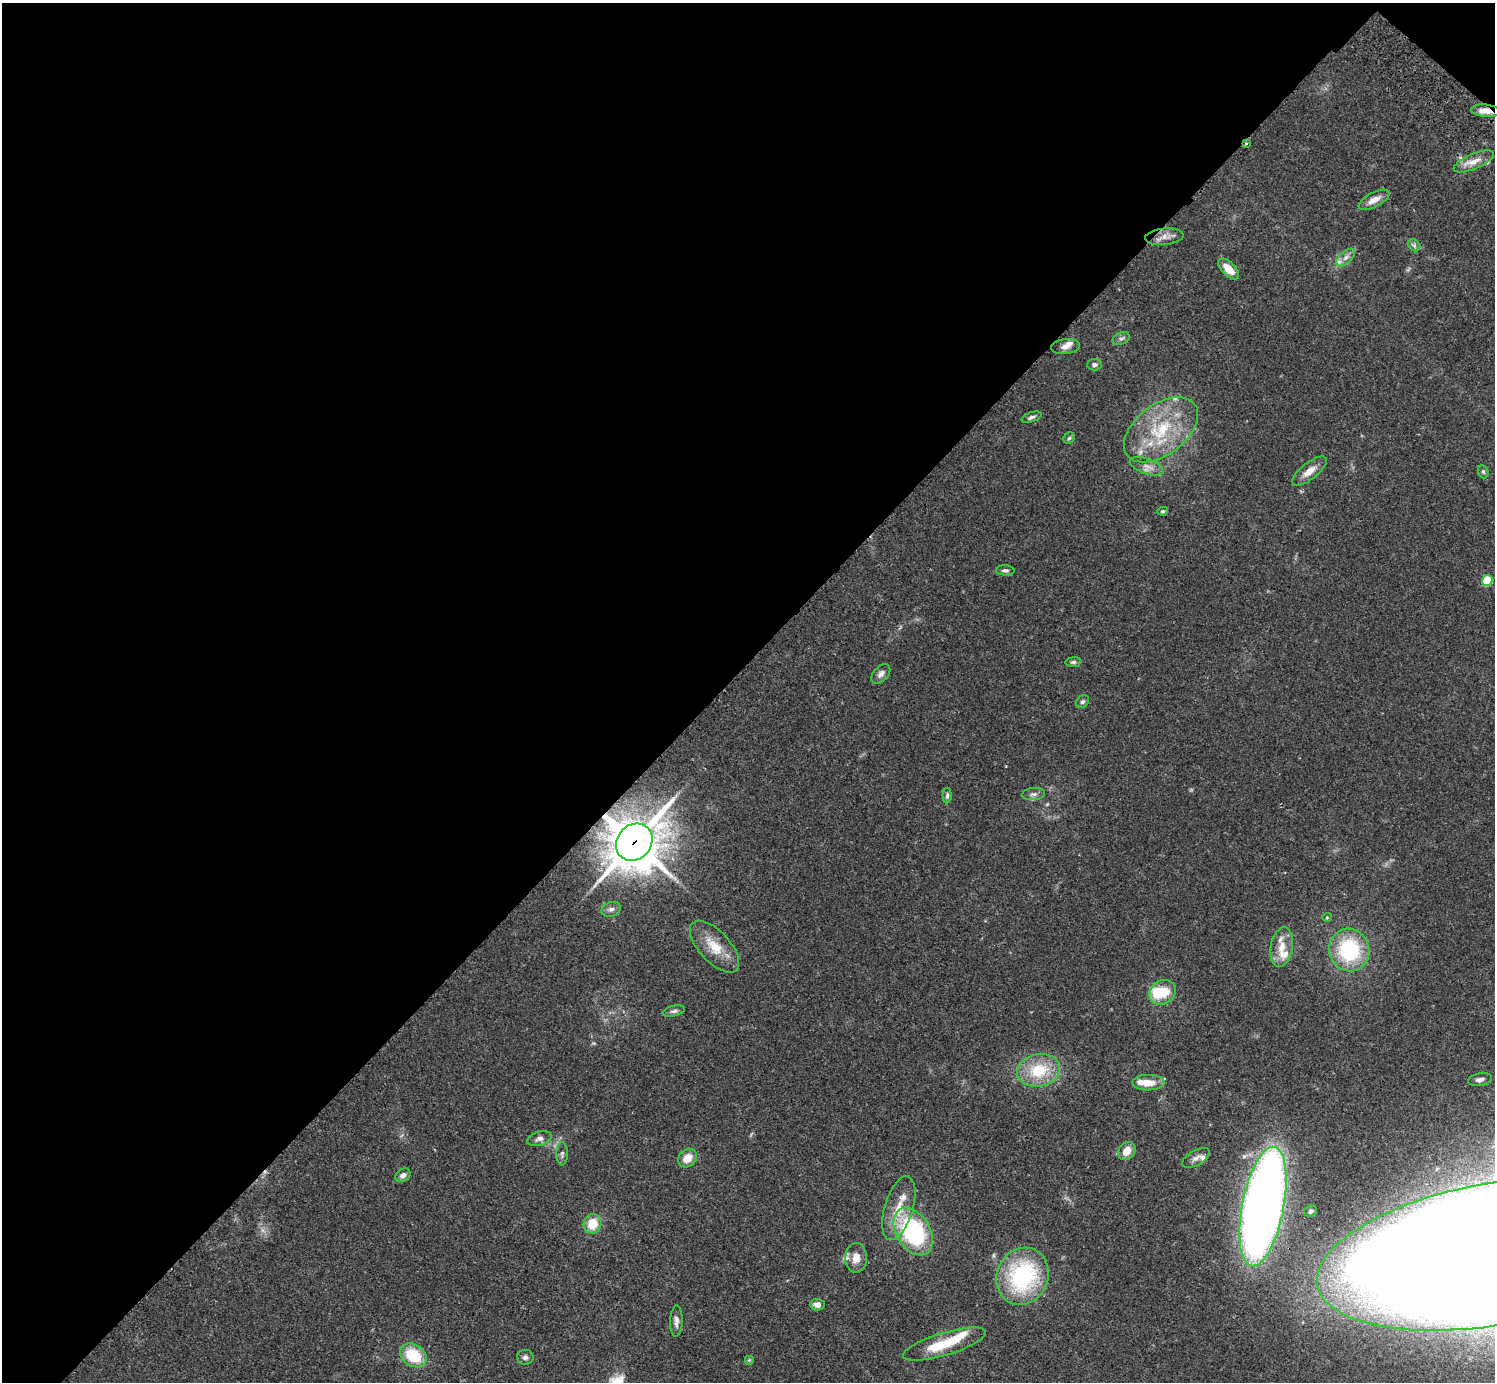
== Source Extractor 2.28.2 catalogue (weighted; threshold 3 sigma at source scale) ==
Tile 2 of 4 x 4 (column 2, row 1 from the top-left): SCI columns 1539-3031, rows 4485-5864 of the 6059 x 6069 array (HDU 1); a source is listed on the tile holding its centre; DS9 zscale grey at full resolution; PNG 1497 x 1384 px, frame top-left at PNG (2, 3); each listed source drawn as its Kron ellipse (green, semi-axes under 4 px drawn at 4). Shown black and unused: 48% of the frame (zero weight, under 2 of 3 exposures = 3% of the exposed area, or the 3 px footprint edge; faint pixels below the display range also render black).
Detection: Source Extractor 2.28.2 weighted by HDU 2 'WHT'; one run over the whole footprint, this tile lists its part. Background 0.109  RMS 0.0064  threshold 0.0288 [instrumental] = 3 sigma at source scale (4.5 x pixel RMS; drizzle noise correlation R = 1.50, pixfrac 1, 0.05/0.05 arcsec/px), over >= 5 px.
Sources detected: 66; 1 inside a brighter object's white glare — neither listed nor drawn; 9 inside a brighter listed object's ellipse — not listed separately; the other 56 listed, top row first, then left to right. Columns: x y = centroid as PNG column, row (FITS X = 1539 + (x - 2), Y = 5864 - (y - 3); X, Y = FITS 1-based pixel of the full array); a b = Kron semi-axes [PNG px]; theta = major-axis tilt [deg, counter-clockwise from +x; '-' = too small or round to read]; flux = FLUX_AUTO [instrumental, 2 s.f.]
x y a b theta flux
1486 111 15 6 -5 7.4
1246 143 3 3 - 1.3
1474 161 21 7 23 6.9
1374 200 17 7 27 5.6
1164 237 19 8 5 4.9
1414 245 7 5 -44 1.4
1346 258 11 6 42 3.5
1229 269 13 6 -44 8.5
1121 339 9 6 23 1.8
1066 346 14 7 7 3.8
1094 365 7 6 - 2.1
1031 417 10 5 20 1.8
1161 430 42 25 37 44
1069 438 6 5 - 1
1146 466 17 7 -19 4.6
1309 471 21 8 38 7.1
1483 472 7 5 -69 1.2
1163 511 5 4 - 0.87
1005 570 9 5 -2 1.6
1487 580 5 5 - 29
1073 662 8 5 7 1.3
881 674 11 7 48 2.7
1082 702 7 5 43 1.5
1033 794 12 6 5 2.5
947 795 8 4 89 1.3
634 842 20 17 49 2300
611 909 10 7 19 2.3
1327 917 4 4 - 0.7
714 947 32 15 -47 15
1282 947 20 11 79 10
1349 950 21 20 - 55
1163 992 14 11 32 15
674 1011 11 5 13 1.8
1038 1070 22 16 11 25
1480 1080 12 6 11 2.8
1148 1083 16 8 0 9.2
539 1139 12 7 15 2.8
1127 1151 10 8 52 6.6
562 1154 12 5 90 1.8
687 1158 10 8 42 7.1
1196 1158 16 7 29 3.5
403 1175 8 6 36 2.9
1263 1206 61 21 79 680
899 1208 33 14 73 16
1311 1211 7 5 27 2.2
592 1224 10 9 - 13
913 1231 26 16 -58 86
1494 1254 179 71 10 5800
856 1258 15 11 89 6.8
1023 1276 29 25 65 77
817 1305 7 6 - 3.7
676 1321 15 6 88 3.1
944 1344 43 11 17 24
413 1355 14 10 -33 26
525 1357 8 7 - 2.2
749 1360 5 5 - 0.7
Overlapping masked pixels (flux is a lower limit): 3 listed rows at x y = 1486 111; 1246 143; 634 842
Isophote crosses this tile's border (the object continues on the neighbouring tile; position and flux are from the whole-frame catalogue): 1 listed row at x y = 1494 1254